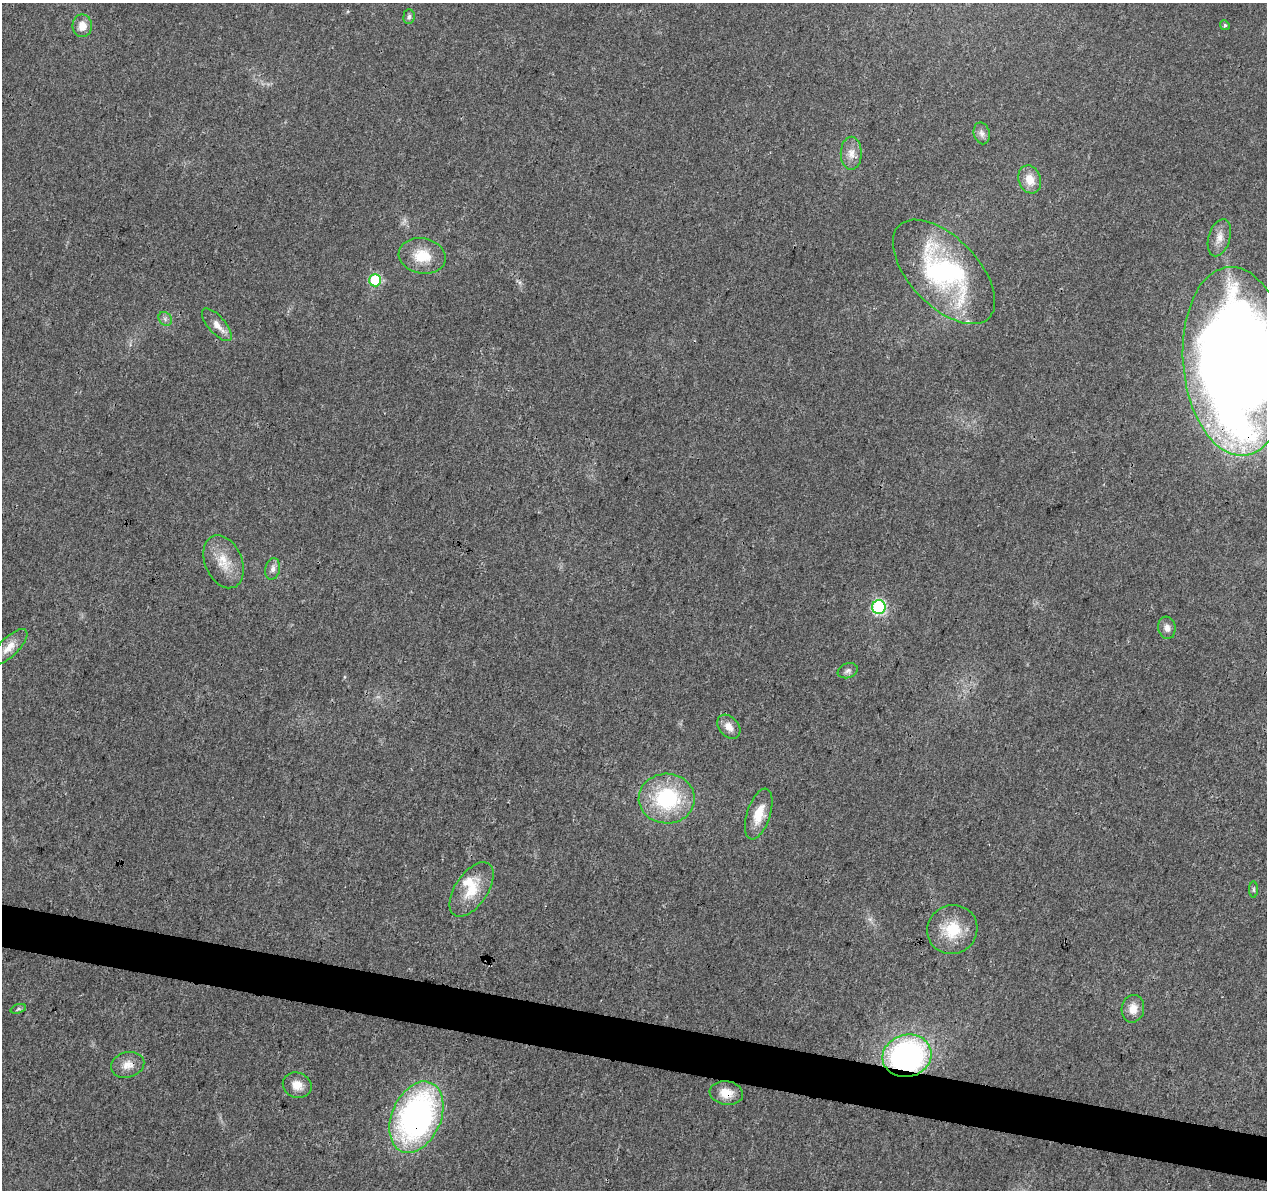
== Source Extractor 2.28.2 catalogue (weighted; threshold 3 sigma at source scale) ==
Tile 6 of 4 x 4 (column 2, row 2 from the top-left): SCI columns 1266-2530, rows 2603-3790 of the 5076 x 5262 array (HDU 1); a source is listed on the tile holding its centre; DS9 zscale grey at full resolution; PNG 1269 x 1192 px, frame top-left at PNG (2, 3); each listed source drawn as its Kron ellipse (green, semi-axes under 4 px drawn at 4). Shown black and unused: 4% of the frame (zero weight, under 3 of 4 exposures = <1% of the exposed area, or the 3 px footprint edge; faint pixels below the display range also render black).
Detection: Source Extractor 2.28.2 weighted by HDU 2 'WHT'; one run over the whole footprint, this tile lists its part. Background 0.0223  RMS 0.003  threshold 0.0135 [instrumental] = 3 sigma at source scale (4.5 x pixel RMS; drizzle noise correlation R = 1.50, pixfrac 1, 0.0396/0.0396 arcsec/px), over >= 5 px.
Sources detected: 33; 1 inside a brighter listed object's ellipse — not listed separately; the other 32 listed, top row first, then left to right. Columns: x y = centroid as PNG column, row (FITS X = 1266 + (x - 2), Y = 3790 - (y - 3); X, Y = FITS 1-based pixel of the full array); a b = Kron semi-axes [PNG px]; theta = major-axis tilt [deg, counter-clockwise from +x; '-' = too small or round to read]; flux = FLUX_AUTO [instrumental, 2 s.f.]
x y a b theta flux
409 17 7 5 84 0.8
1225 25 5 4 - 0.49
82 26 11 10 - 3.1
982 133 11 8 -76 1.4
851 153 16 10 90 3
1030 179 14 11 -71 4.3
1219 238 19 10 73 3.1
422 256 24 17 -11 8.1
944 272 64 34 -46 57
375 280 6 6 - 27
165 319 7 6 - 0.85
217 325 20 8 -48 3
1236 361 94 53 -85 630
223 562 28 18 -67 6.8
273 569 11 7 80 1.5
879 607 7 6 - 51
1167 628 11 8 -82 1.6
9 647 24 9 44 3.8
848 671 10 7 21 1
729 727 14 9 -49 2.8
667 799 28 25 -1 25
759 814 26 11 72 6.6
472 889 31 16 56 8.6
1254 890 8 4 -90 0.55
952 930 25 24 - 11
18 1009 8 4 18 0.55
1133 1009 14 11 78 3.3
907 1056 25 21 15 75
128 1065 17 12 15 3.4
297 1085 14 12 -22 3.4
726 1093 17 12 -9 4.5
416 1117 37 24 66 91
Overlapping masked pixels (flux is a lower limit): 4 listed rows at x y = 1236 361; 907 1056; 726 1093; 416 1117
Isophote crosses this tile's border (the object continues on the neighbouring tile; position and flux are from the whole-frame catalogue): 1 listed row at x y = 1236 361